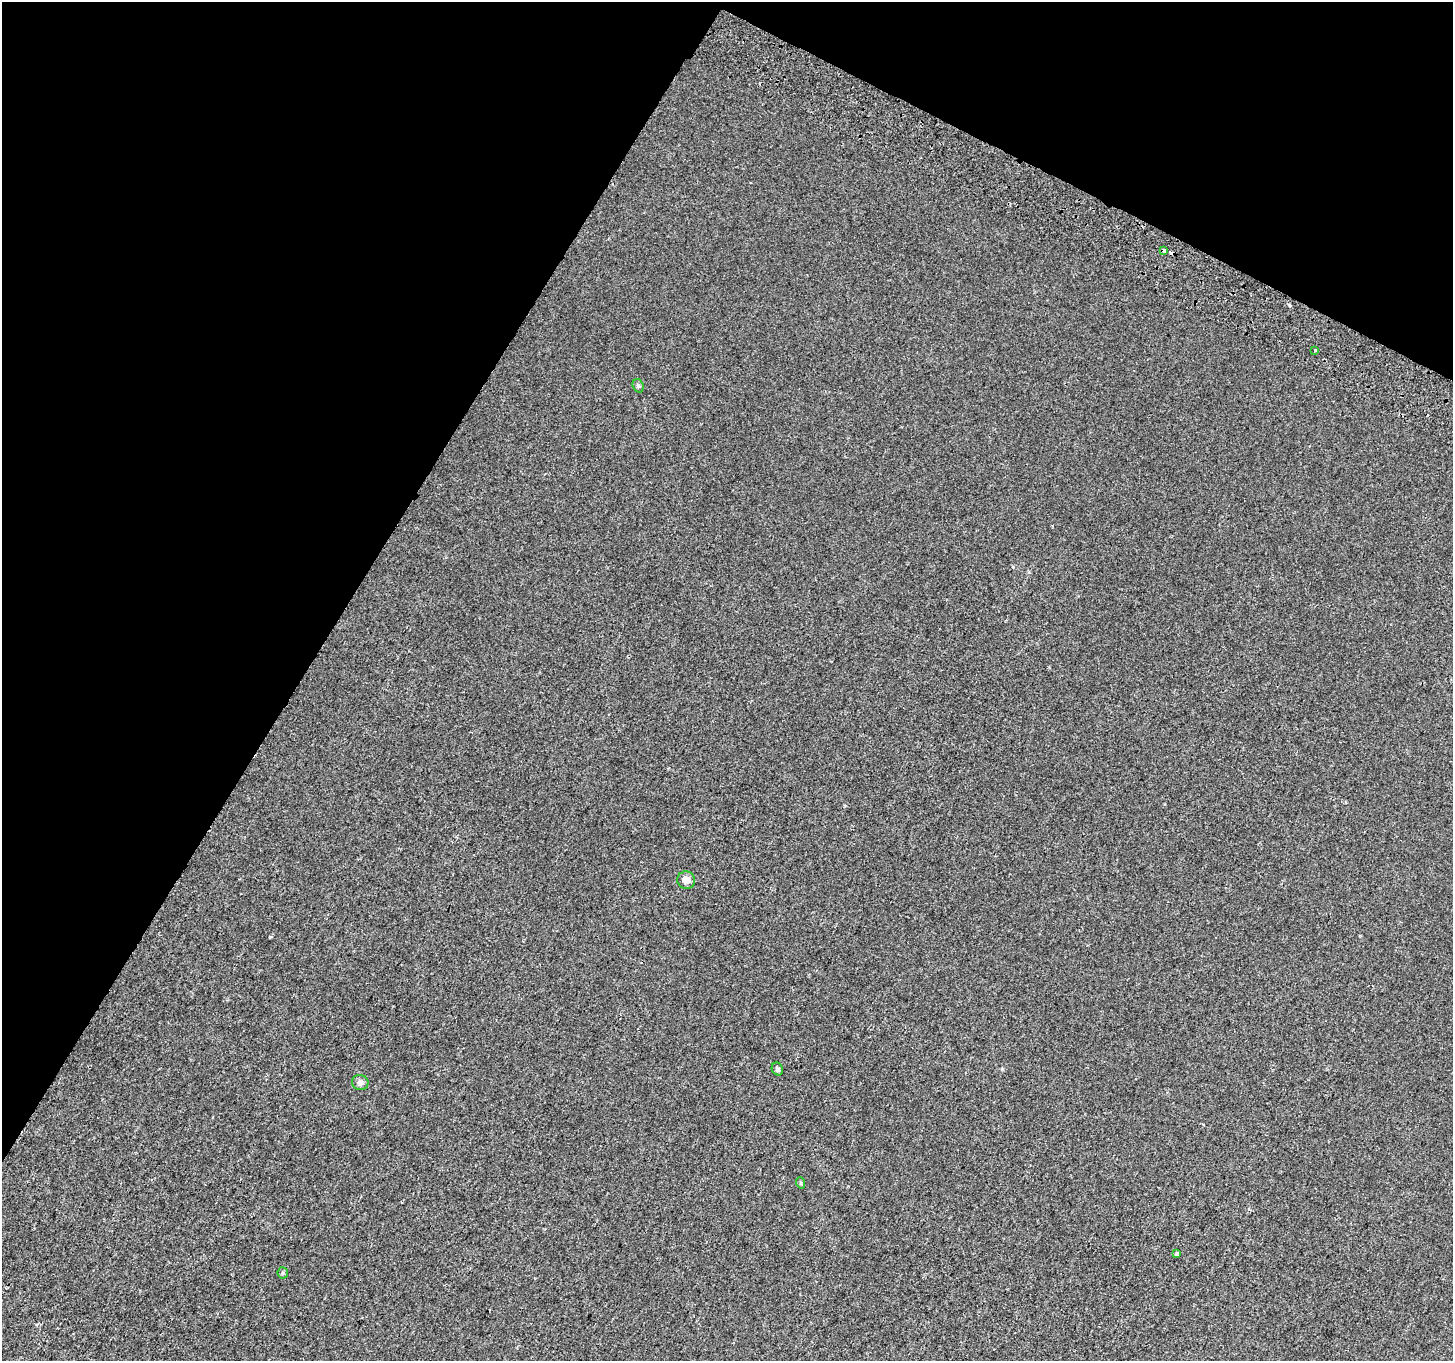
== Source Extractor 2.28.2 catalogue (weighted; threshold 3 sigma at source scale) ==
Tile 2 of 4 x 4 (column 2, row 1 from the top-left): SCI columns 1485-2935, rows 4325-5683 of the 5874 x 5999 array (HDU 1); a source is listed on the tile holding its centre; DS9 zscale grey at full resolution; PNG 1455 x 1363 px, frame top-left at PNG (2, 2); each listed source drawn as its Kron ellipse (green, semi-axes under 4 px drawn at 4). Shown black and unused: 28% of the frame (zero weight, under 2 of 3 exposures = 3% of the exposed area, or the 3 px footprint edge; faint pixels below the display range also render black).
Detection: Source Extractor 2.28.2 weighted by HDU 2 'WHT'; one run over the whole footprint, this tile lists its part. Background 7.47e-04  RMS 0.0039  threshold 0.0175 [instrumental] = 3 sigma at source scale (4.5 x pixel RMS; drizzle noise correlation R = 1.50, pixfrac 1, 0.0396/0.0396 arcsec/px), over >= 5 px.
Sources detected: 10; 1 cosmic-ray / hot-pixel residue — neither listed nor drawn; the other 9 listed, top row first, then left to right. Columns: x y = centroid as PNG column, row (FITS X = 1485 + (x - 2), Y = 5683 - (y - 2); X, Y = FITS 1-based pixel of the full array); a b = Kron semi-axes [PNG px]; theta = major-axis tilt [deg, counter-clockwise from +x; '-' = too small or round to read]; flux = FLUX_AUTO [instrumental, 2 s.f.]
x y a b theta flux
1164 250 4 3 - 1.7
1315 350 3 3 - 2
638 386 7 5 -70 0.64
686 880 9 8 - 2.7
777 1069 6 5 - 0.79
360 1083 8 7 - 1.4
801 1183 6 3 -72 0.37
1177 1253 4 3 - 1.1
283 1273 5 5 - 0.5
Overlapping masked pixels (flux is a lower limit): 1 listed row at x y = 1164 250